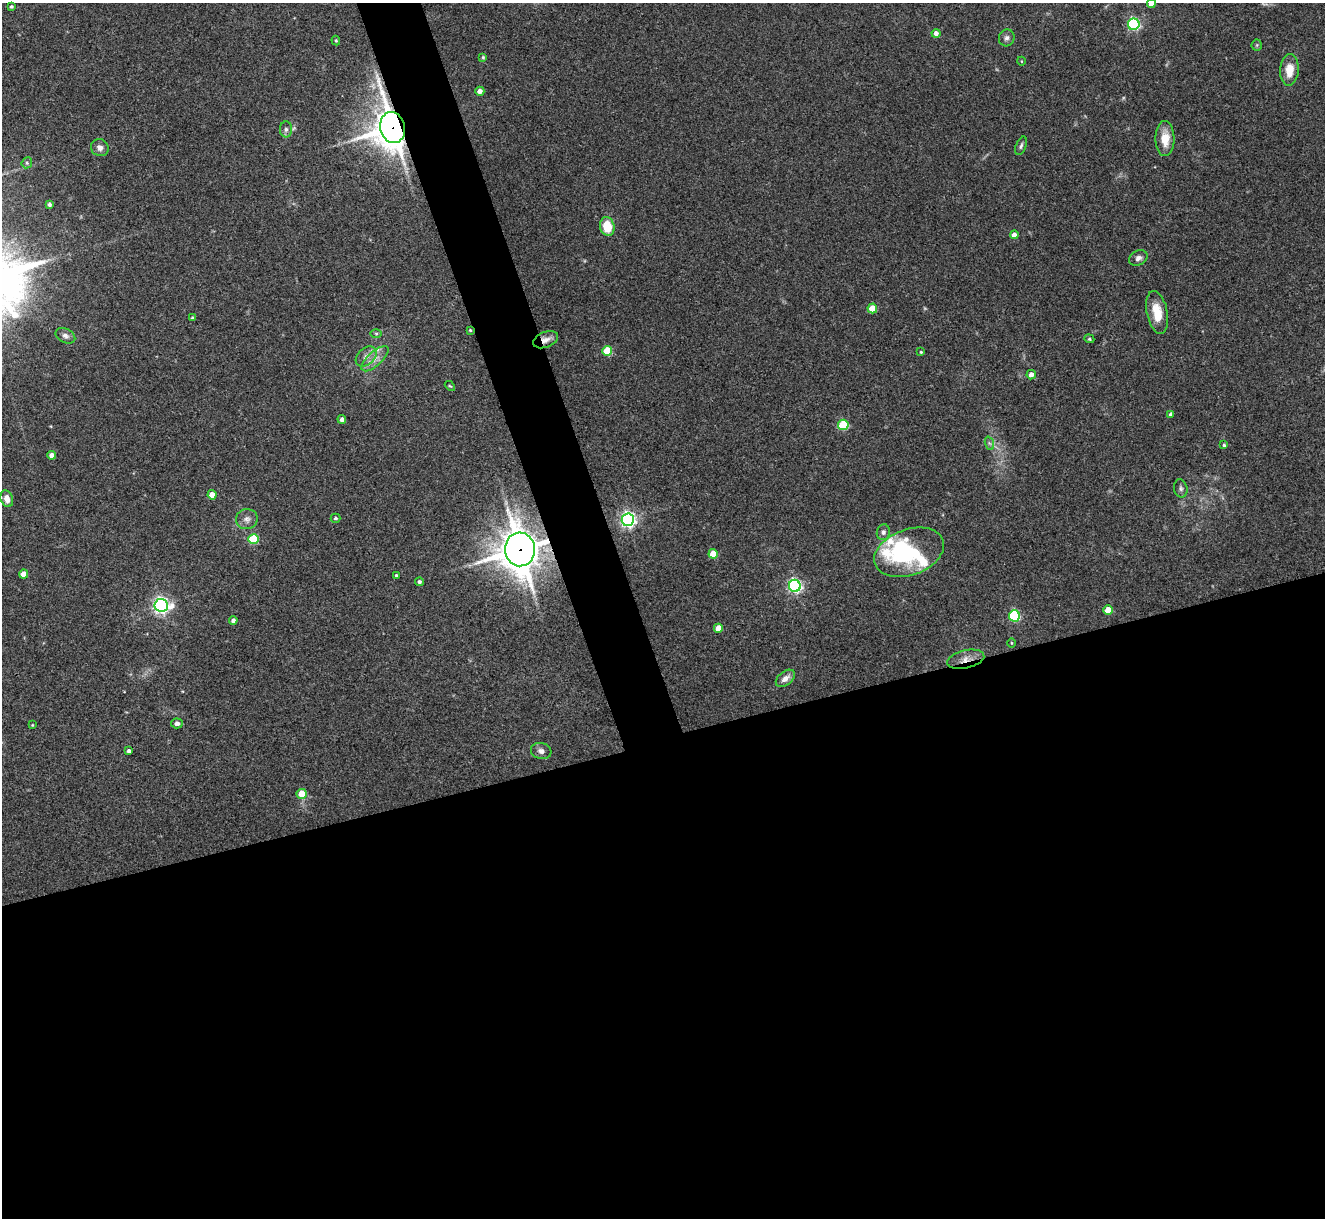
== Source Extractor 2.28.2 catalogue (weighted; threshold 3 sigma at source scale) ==
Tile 15 of 4 x 4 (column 3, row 4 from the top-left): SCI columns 2651-3973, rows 273-1488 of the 5298 x 5285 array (HDU 1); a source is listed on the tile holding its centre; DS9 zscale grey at full resolution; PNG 1327 x 1220 px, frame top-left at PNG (2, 3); each listed source drawn as its Kron ellipse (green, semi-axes under 4 px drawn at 4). Shown black and unused: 42% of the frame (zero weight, under 3 of 4 exposures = <1% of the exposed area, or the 3 px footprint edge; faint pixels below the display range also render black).
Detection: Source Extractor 2.28.2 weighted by HDU 2 'WHT'; one run over the whole footprint, this tile lists its part. Background 0.143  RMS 0.0071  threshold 0.0322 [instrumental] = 3 sigma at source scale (4.5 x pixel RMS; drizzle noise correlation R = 1.50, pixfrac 1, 0.05/0.05 arcsec/px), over >= 5 px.
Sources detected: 74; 1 too faint to see at this stretch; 1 inside a brighter object's white glare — neither listed nor drawn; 3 inside a brighter listed object's ellipse — not listed separately; the other 69 listed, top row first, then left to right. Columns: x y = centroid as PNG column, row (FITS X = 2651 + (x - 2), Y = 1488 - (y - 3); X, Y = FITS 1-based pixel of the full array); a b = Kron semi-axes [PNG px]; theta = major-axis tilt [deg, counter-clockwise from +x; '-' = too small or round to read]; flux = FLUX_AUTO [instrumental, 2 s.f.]
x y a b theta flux
1151 4 4 4 - 7.2
11 6 3 3 - 1.1
1134 24 6 5 - 110
936 33 4 4 - 3.3
1007 38 8 7 - 2.6
336 40 5 4 - 0.91
1257 45 5 5 - 0.92
483 57 4 3 - 0.84
1021 61 4 3 - 0.52
1289 70 16 9 86 11
480 91 4 4 - 4.3
393 128 16 12 -77 1500
286 129 8 6 -90 2.2
1165 138 17 9 -89 12
1021 146 10 5 68 1.7
100 148 9 8 - 3.7
27 163 6 5 - 1.2
49 204 4 3 - 1.8
607 227 9 7 -76 16
1014 235 4 4 - 3.8
1138 258 9 7 27 2.9
872 308 5 5 - 15
1157 313 22 10 -79 14
192 318 3 3 - 1.2
470 330 3 3 - 0.75
376 333 6 4 -1 1.1
65 336 10 7 -26 2.6
1089 339 5 4 - 1
546 340 13 7 21 5.1
607 351 5 5 - 27
921 352 3 3 - 0.81
366 356 12 8 41 4.8
375 359 17 7 42 6.3
1031 375 5 4 - 4.4
450 386 6 3 -42 0.81
1171 414 4 4 - 2.7
342 419 4 4 - 3.1
843 425 5 5 - 40
989 443 7 4 -71 1.5
1224 445 4 3 - 1.1
52 455 4 4 - 6.2
1181 488 9 6 -77 2
212 495 4 4 - 9
7 499 9 6 -72 5.1
336 518 5 4 - 1.4
247 519 11 10 - 4
628 520 6 6 - 220
883 532 8 6 77 2.5
254 539 5 5 - 40
520 549 17 15 -84 1700
909 552 36 23 20 61
713 554 5 4 - 14
24 574 4 4 - 7.9
396 576 4 3 - 1.3
419 582 4 4 - 1.6
795 586 6 6 - 170
161 605 7 6 - 260
1108 610 5 4 - 13
1014 616 5 5 - 77
233 620 4 4 - 2.5
718 628 4 4 - 10
1011 643 5 3 - 0.63
966 659 19 9 13 7.3
785 678 11 7 38 4.9
177 723 6 5 - 2.6
32 725 3 3 - 0.56
129 751 3 3 - 1.9
541 751 10 8 -16 3.4
302 794 5 5 - 13
Overlapping masked pixels (flux is a lower limit): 5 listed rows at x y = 393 128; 470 330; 546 340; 520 549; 966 659
Isophote crosses this tile's border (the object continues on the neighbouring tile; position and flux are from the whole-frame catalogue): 1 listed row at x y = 1151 4